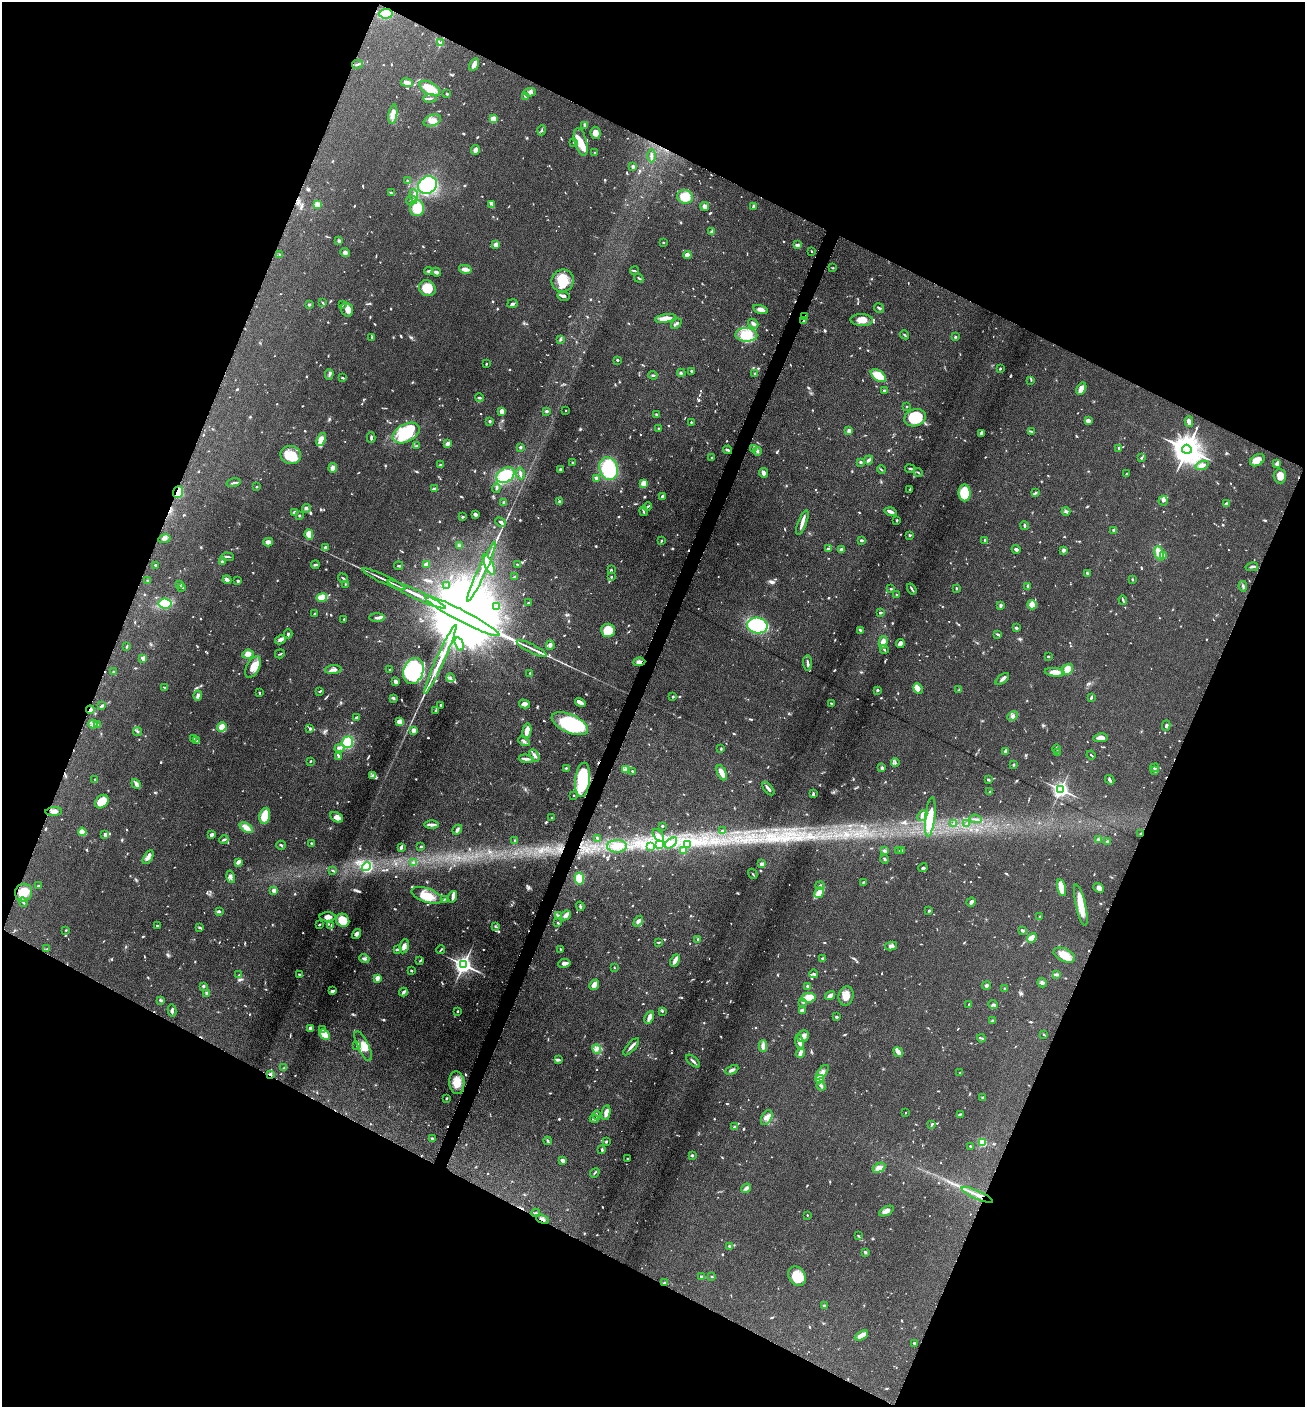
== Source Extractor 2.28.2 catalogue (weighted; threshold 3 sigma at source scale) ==
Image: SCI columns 286-5497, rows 6-5622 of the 5649 x 5632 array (HDU 1 of 3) = the unmasked area's bounding box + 8 px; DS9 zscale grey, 4 x 4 block average (1 PNG px = mean of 4 x 4 image px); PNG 1307 x 1409 px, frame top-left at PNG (2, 2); each listed source drawn as its Kron ellipse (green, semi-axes under 4 px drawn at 4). Shown black and unused: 44% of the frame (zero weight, under 6 of 12 exposures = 1% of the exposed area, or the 3 px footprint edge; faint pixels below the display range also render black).
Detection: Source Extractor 2.28.2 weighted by HDU 2 'WHT'. Background 0.088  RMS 0.0039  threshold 0.0158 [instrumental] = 3 sigma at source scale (4.09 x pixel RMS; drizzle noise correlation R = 1.36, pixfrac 0.8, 0.05/0.05 arcsec/px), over >= 5 px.
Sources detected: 1251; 14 too faint to see at this stretch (4 x 4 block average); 6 inside a brighter object's white glare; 8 cosmic-ray / hot-pixel residue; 1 long thin detection or spike segment (spike, bleed or trail) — neither listed nor drawn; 28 coinciding with a brighter row at this scale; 71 inside a brighter listed object's ellipse — not listed separately; of the other 1123, all 500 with FLUX_AUTO >= 1.97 (the completeness limit of this list) listed and drawn (623 fainter detections not listed), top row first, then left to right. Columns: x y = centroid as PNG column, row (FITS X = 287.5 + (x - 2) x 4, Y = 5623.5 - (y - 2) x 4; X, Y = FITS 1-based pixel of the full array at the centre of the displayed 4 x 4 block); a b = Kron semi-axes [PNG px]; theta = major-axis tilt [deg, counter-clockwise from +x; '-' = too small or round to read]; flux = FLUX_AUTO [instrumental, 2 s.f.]
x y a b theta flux
386 14 6 5 - 49
441 43 3 3 - 3.2
357 64 5 2 - 3.3
474 64 7 3 61 17
407 82 6 3 -9 11
430 88 11 6 -29 42
530 92 6 4 4 8.1
447 94 3 2 - 2.3
526 97 4 2 - 5.2
430 98 7 2 7 4
393 114 10 4 81 26
493 119 4 3 - 17
432 121 9 5 20 17
585 125 4 3 - 3.8
542 130 5 2 - 2.4
596 133 6 5 - 13
574 142 2 2 - 5.6
581 142 14 6 -74 27
475 150 5 3 - 12
595 153 2 2 - 2.4
651 156 6 2 -90 7.4
633 166 3 2 - 4.6
408 181 3 2 - 3.5
428 185 9 8 - 160
391 193 3 2 - 2.4
414 196 7 2 -84 5.8
685 197 8 6 -19 47
412 200 5 2 - 3
317 204 4 3 - 17
492 204 4 2 - 3.4
704 206 4 4 - 9.4
753 206 4 2 - 2.7
417 208 8 7 - 39
712 232 4 3 - 4.9
339 241 3 3 - 3.9
663 243 2 2 - 2.5
496 245 2 2 - 45
797 245 3 2 - 7.1
811 251 2 2 - 2.2
345 253 4 4 - 6.9
280 254 2 2 - 3.7
687 255 4 3 - 18
833 268 3 2 - 2
465 269 6 3 -14 14
428 271 4 2 - 4.2
634 271 4 2 - 2.3
436 272 4 3 - 7.4
639 278 5 2 - 3.1
563 281 11 11 - 40
427 288 8 7 - 39
563 296 6 3 -13 6.2
323 303 4 2 - 2.5
309 304 3 3 - 2.8
512 304 5 3 - 4.8
342 305 4 2 - 2.5
879 308 5 2 - 3.9
347 309 7 5 -72 13
761 309 7 4 -17 11
805 317 3 2 - 2.6
665 318 10 4 11 24
862 320 11 6 -3 18
804 321 4 2 - 4.3
676 324 6 2 40 4.4
753 324 5 4 - 5.8
746 335 11 7 -4 61
905 335 5 2 - 2.4
372 337 3 2 - 2
955 337 2 2 - 8.9
560 339 3 2 - 2.7
617 360 2 2 - 3.2
486 364 2 2 - 5.7
1000 369 2 2 - 3
691 371 2 2 - 4.6
681 373 4 2 - 2.6
755 374 3 2 - 4
329 375 5 2 - 4.4
653 375 4 2 - 2.5
878 376 9 5 -37 58
342 378 3 2 - 3.4
1031 380 3 2 - 2.3
1081 389 6 3 59 23
884 390 3 2 - 2.1
479 398 4 2 - 4
907 407 2 2 - 2.5
502 411 4 3 - 13
546 411 3 2 - 4.1
565 411 2 2 - 4.3
657 415 3 2 - 4.6
915 418 11 8 19 68
490 421 3 2 - 3.9
1088 421 4 4 - 5.8
691 422 2 2 - 2.1
1189 422 5 3 - 10
658 428 2 2 - 2.7
849 431 3 3 - 8
1032 431 3 2 - 2.1
406 433 14 9 27 92
981 433 4 3 - 8.3
371 437 5 2 - 4.7
321 440 7 4 68 25
448 444 3 2 - 14
416 446 4 2 - 2.2
520 447 2 2 - 14
1119 448 3 2 - 2.3
753 449 4 2 - 2
1187 449 5 4 - 4700
728 450 4 2 - 4.5
757 451 4 3 - 3.8
291 455 10 9 - 49
712 458 3 2 - 2
1142 458 3 2 - 3
869 460 5 2 - 8.7
1257 460 8 5 32 21
860 462 3 2 - 3.6
573 463 2 2 - 4.5
1277 464 2 2 - 33
441 465 3 2 - 3.4
1202 465 7 3 20 13
333 468 5 4 - 11
560 469 4 3 - 2.9
609 469 11 9 -70 160
910 469 5 2 - 2.9
881 470 4 2 - 2.1
918 472 4 2 - 2.1
520 473 6 2 -80 6.3
763 473 5 3 - 12
1127 474 3 2 - 2
505 475 10 7 29 80
1280 476 7 6 - 21
596 478 3 2 - 10
234 483 7 2 14 4.3
644 483 3 3 - 28
257 487 2 2 - 2.6
496 488 5 2 - 2.8
435 489 3 2 - 10
910 489 4 2 - 2.1
178 492 6 5 - 21
965 493 8 6 -88 58
1036 493 3 3 - 2.8
662 497 3 2 - 5.9
1163 501 5 4 - 8.2
560 502 3 2 - 5.3
504 503 3 3 - 5.4
1226 504 4 3 - 5.7
648 507 4 2 - 3.7
306 508 4 3 - 4.2
643 511 4 2 - 3.5
1066 511 4 3 - 5.4
294 512 4 3 - 4.1
891 512 6 2 -17 11
475 514 3 2 - 5.7
299 515 3 2 - 2.1
463 517 2 2 - 2.6
897 520 3 2 - 3.2
501 522 5 3 - 4.8
802 523 13 3 69 13
1024 525 4 2 - 3.4
1114 530 2 2 - 14
309 534 5 4 - 31
910 535 4 2 - 2.5
164 539 6 4 12 7
862 540 3 2 - 4.7
985 540 2 2 - 13
661 541 3 2 - 2.2
268 542 5 3 - 11
459 546 4 3 - 5.1
325 547 3 2 - 3.7
828 549 3 2 - 4.8
1016 549 4 3 - 6.5
841 550 2 2 - 8.5
1063 550 3 3 - 6.7
1159 553 7 4 -75 18
1164 556 4 3 - 9.1
228 557 6 2 -2 3.6
222 561 3 3 - 3.1
427 564 3 2 - 11
155 565 2 2 - 3
315 565 4 2 - 2.9
489 565 11 4 -66 44
518 565 2 2 - 3.4
399 566 4 2 - 3.1
1252 567 6 2 11 4.9
611 570 4 2 - 2.3
481 572 32 2 65 38
1087 573 3 2 - 3.4
515 577 3 2 - 5
611 577 2 2 - 3.2
343 578 5 2 - 2.8
384 579 24 2 -25 14
1132 579 2 2 - 2.3
147 580 3 2 - 2.3
227 580 4 3 - 9.4
238 581 3 2 - 3.4
180 584 4 2 - 2.5
345 584 2 2 - 2
447 586 4 3 - 4.2
1028 586 3 3 - 3.3
1243 586 5 2 - 3.5
182 587 3 2 - 2.7
956 588 3 2 - 2.6
891 589 2 2 - 4.5
912 589 6 2 -57 3.9
416 594 32 2 -25 42
896 594 2 2 - 3.5
322 598 5 3 - 59
1123 600 5 2 - 3.2
528 603 3 2 - 3.3
165 604 6 5 - 69
1001 605 3 2 - 6.1
1032 605 5 4 - 13
497 607 3 2 - 3
880 613 2 2 - 3.5
314 614 3 2 - 3.2
462 616 42 5 -28 150000
377 618 8 3 0 5.9
344 619 2 2 - 5.1
757 626 10 7 -11 330
1016 628 3 2 - 3.9
608 630 7 6 - 42
860 630 4 2 - 3.3
288 634 4 2 - 2.4
998 634 4 2 - 3
280 640 5 4 - 6.8
883 642 6 3 76 14
900 643 4 3 - 7.7
459 644 7 3 -73 7.8
550 645 5 3 - 4.5
126 647 3 2 - 3
532 648 16 2 -26 12
884 649 4 2 - 3.9
248 654 6 4 7 21
280 654 5 2 - 2
1048 656 3 2 - 2
143 658 2 2 - 45
440 659 37 3 66 52
639 662 6 3 5 8.8
808 663 7 2 -85 5.8
253 667 12 6 62 25
1067 669 6 5 - 33
333 670 8 4 5 8.7
390 670 2 2 - 2.4
413 671 13 9 68 170
114 672 3 2 - 2
1055 672 10 4 -7 16
530 673 3 2 - 2.4
450 678 4 2 - 2.6
1002 679 8 3 38 6.8
395 681 3 2 - 11
164 687 3 2 - 2.3
918 689 5 4 - 7.1
877 690 2 2 - 3.6
959 690 4 2 - 2.5
320 691 3 2 - 2.8
259 693 3 2 - 2.5
198 695 5 3 - 5.7
673 697 2 2 - 2.9
393 698 4 2 - 4.7
1091 698 4 2 - 3.7
580 702 5 2 - 11
831 703 3 2 - 2.6
524 704 5 4 - 7.6
441 705 2 2 - 4.6
102 706 3 2 - 6.1
90 710 4 3 - 8.1
435 710 3 2 - 2.6
1013 716 5 3 - 4.7
356 718 3 2 - 4
400 722 3 2 - 49
93 724 4 2 - 4.2
570 724 19 9 -24 200
98 725 3 2 - 2.7
1166 726 5 2 - 3.7
222 727 5 4 - 28
310 729 3 2 - 3.4
413 730 3 3 - 14
527 731 7 3 79 28
138 732 4 3 - 3.2
1100 738 7 4 9 12
194 739 3 2 - 6.6
196 741 2 2 - 5.2
524 741 6 3 -29 5.6
347 742 6 5 - 53
340 748 5 3 - 4.7
721 748 3 2 - 2.1
1057 749 4 2 - 2.2
1005 751 4 2 - 4.3
1057 752 3 2 - 2.5
534 755 6 3 -59 8
1091 755 5 2 - 2
339 757 2 2 - 2.3
526 759 7 3 -6 6.7
310 761 2 2 - 2.3
895 763 4 3 - 3.6
1013 765 3 2 - 2.9
566 768 3 2 - 2.3
882 768 2 2 - 7.8
1155 768 4 2 - 5.9
626 770 4 2 - 3.3
1155 771 3 2 - 2.4
633 772 4 2 - 3.1
722 773 8 3 -65 21
373 775 4 2 - 2.8
95 779 2 2 - 2.4
583 780 17 7 84 160
988 780 3 2 - 3.6
1110 780 5 3 - 4.6
136 784 5 4 - 6.5
768 789 8 2 -51 7.6
1061 790 2 2 - 870
990 792 3 2 - 2.1
813 794 4 3 - 3.7
574 795 2 2 - 4.7
102 802 7 6 - 41
54 812 8 4 3 9.5
922 815 6 4 50 7.2
265 816 8 5 79 43
337 817 7 5 -28 13
930 817 20 5 83 56
551 818 3 2 - 2.2
975 819 6 2 -5 4.1
954 823 3 2 - 2.1
966 824 3 2 - 2.7
431 825 7 2 0 11
662 826 2 2 - 2.6
246 828 7 4 -34 17
457 830 5 3 - 5.4
722 831 3 2 - 2.5
82 832 4 4 - 20
1140 834 2 2 - 3.8
105 835 2 2 - 25
212 835 3 2 - 9.3
658 835 7 3 -52 8.7
597 838 4 2 - 2.8
224 840 4 2 - 4.5
515 840 3 3 - 2.4
1098 840 3 2 - 5.9
1108 842 3 2 - 5.7
312 843 3 2 - 2.9
671 843 7 3 41 8.7
687 844 3 2 - 2.5
281 845 5 2 - 3.2
659 845 2 2 - 2.1
421 846 2 2 - 4
617 846 10 6 1 20
650 846 3 2 - 2.4
401 847 4 2 - 5.3
684 850 3 3 - 10
901 850 3 2 - 2.1
884 851 2 2 - 6.7
899 851 2 2 - 2.3
148 857 8 3 58 13
885 859 4 2 - 3.2
238 862 4 3 - 7.8
413 863 3 2 - 3.3
762 864 4 3 - 8.2
367 867 4 4 - 97
923 868 5 3 - 4.7
332 870 3 2 - 2.8
753 874 5 2 - 2.1
231 877 6 3 -75 6.1
579 878 6 4 -78 56
863 882 4 2 - 2.1
38 886 3 2 - 2.8
820 886 5 2 - 2.9
1061 888 8 4 -76 37
1099 888 6 4 -40 8.8
274 891 2 2 - 35
23 892 9 8 - 38
819 893 5 4 - 31
427 895 16 7 -19 40
453 897 6 4 74 6
444 900 4 2 - 2.1
23 902 5 2 - 3.8
971 902 4 3 - 7.4
1081 905 21 5 -77 40
580 906 5 2 - 2.9
219 911 4 3 - 3.1
929 911 2 2 - 4
566 915 5 4 - 8.2
559 916 4 3 - 3.6
327 917 8 4 -3 10
1040 917 3 2 - 3.1
343 920 7 6 - 39
638 921 6 3 58 6.3
558 923 3 3 - 2.8
319 925 3 2 - 2.9
331 925 4 2 - 2.2
157 926 3 2 - 2
199 927 4 2 - 3.6
496 927 4 2 - 2.5
66 930 2 2 - 2.2
1022 931 4 2 - 4.9
357 934 5 4 - 5.4
1032 938 5 3 - 20
698 939 3 2 - 2.2
658 942 3 2 - 2.5
404 946 7 4 77 10
891 946 6 3 12 6.1
47 949 4 2 - 3
397 949 3 2 - 2.3
441 950 4 2 - 2.2
561 950 4 2 - 3.3
1064 955 11 6 -25 31
364 958 5 2 - 5.8
823 959 2 2 - 27
420 961 4 2 - 2.7
675 961 6 3 64 13
564 963 6 2 9 12
463 965 3 3 - 1300
614 968 2 2 - 2.1
412 971 3 2 - 2.2
814 974 4 2 - 3.6
239 975 3 2 - 2.4
299 975 2 2 - 4.8
1057 975 3 2 - 2.7
377 978 2 2 - 55
1042 983 5 4 - 6.7
594 985 5 3 - 15
203 986 2 2 - 13
808 986 3 2 - 4.5
986 986 4 2 - 4.9
1005 989 2 2 - 2.6
333 991 4 2 - 8.5
403 992 4 3 - 3.7
207 993 3 2 - 6.1
830 996 5 3 - 9.5
846 996 9 7 77 20
808 998 7 4 6 30
160 1000 3 3 - 4
803 1002 3 3 - 3.1
969 1004 3 2 - 2
993 1004 5 3 - 3.9
802 1010 4 3 - 4.8
172 1011 6 2 -78 4.2
457 1011 2 2 - 2.5
662 1011 3 2 - 2.2
836 1017 2 2 - 5.4
649 1018 7 3 67 13
993 1020 4 2 - 2
310 1028 2 2 - 36
323 1030 2 2 - 3.3
1044 1034 2 2 - 3.3
324 1035 6 4 -45 30
803 1036 6 5 - 11
981 1038 4 2 - 3
800 1042 7 4 -77 16
357 1046 3 2 - 2.3
363 1046 16 5 -64 22
763 1046 6 3 90 14
631 1047 11 2 48 8.7
597 1049 5 3 - 6.5
898 1052 5 2 - 22
800 1053 5 3 - 6.2
558 1060 4 2 - 4.1
693 1061 8 2 -40 6.1
284 1068 3 2 - 2.1
732 1070 7 3 27 6.5
822 1072 8 4 51 10
960 1073 2 2 - 3.8
270 1075 2 2 - 34
820 1079 4 4 - 48
457 1083 11 7 -85 28
821 1086 5 2 - 4.3
446 1098 2 2 - 3.4
983 1098 4 2 - 2.5
606 1113 7 3 79 11
905 1113 2 2 - 2
960 1114 3 2 - 3.3
597 1115 5 2 - 3.2
767 1117 8 5 63 14
594 1119 4 2 - 4.6
932 1125 4 2 - 3.3
735 1127 4 2 - 5.7
432 1139 3 2 - 3.9
548 1141 4 2 - 3.9
606 1142 3 2 - 2.3
982 1142 2 2 - 200
970 1146 2 2 - 3.1
602 1150 4 2 - 3.5
692 1155 3 2 - 3.7
627 1159 2 2 - 3.5
562 1161 3 3 - 8.4
879 1168 7 4 28 14
595 1173 5 2 - 2.4
746 1188 5 3 - 8.5
977 1195 17 2 -24 19
886 1211 8 4 29 12
536 1213 4 2 - 2.1
807 1215 2 2 - 2.1
542 1219 6 2 -19 5.2
858 1236 3 2 - 2.4
729 1246 3 2 - 3
865 1252 2 2 - 5.3
797 1276 10 8 -57 39
702 1277 3 2 - 4.9
712 1277 3 2 - 2.1
665 1283 3 2 - 2.8
824 1306 2 2 - 5.1
861 1335 7 3 32 18
914 1343 3 2 - 3.6
Overlapping masked pixels (flux is a lower limit): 10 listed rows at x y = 805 317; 804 321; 178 492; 639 662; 90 710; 583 780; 1140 834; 270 1075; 977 1195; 542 1219
Diffuse or blended objects may show on this block-average render without a row.